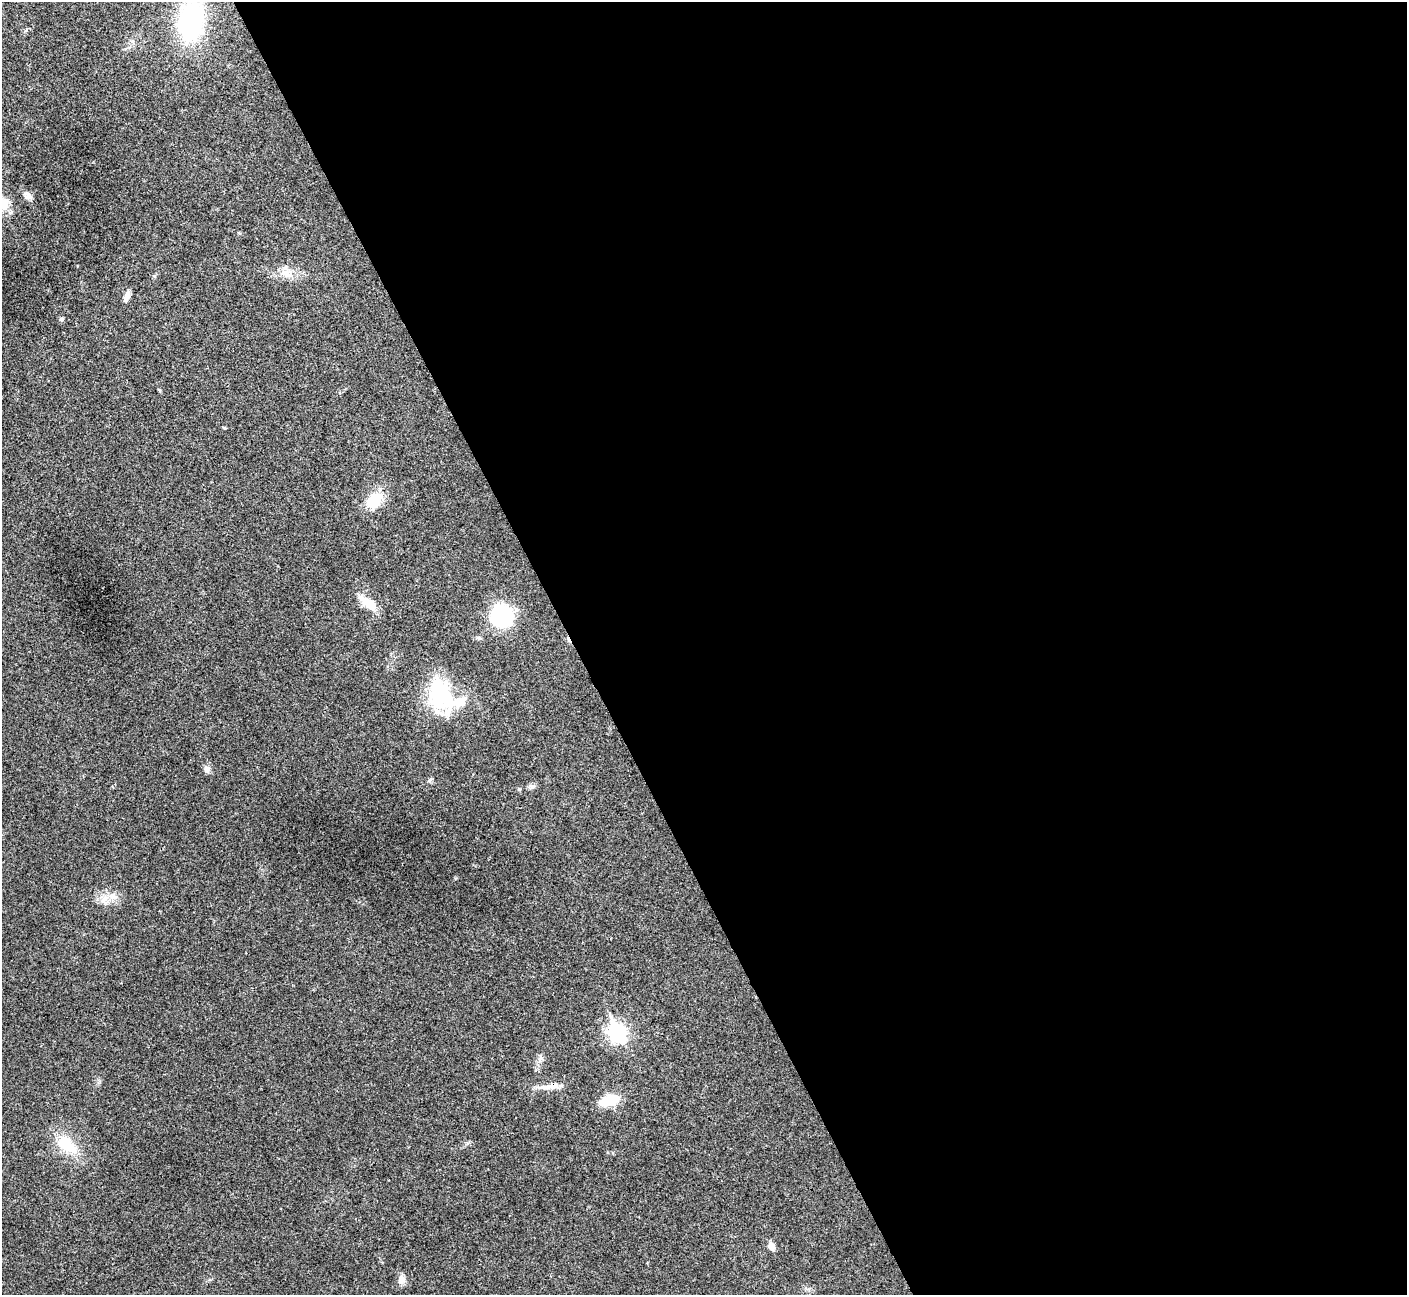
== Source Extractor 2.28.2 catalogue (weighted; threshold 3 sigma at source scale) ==
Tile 8 of 4 x 4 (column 4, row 2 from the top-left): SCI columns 4219-5623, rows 2744-4036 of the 5629 x 5617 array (HDU 1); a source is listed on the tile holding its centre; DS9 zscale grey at full resolution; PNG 1409 x 1297 px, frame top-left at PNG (2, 2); no overlay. Shown black and unused: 59% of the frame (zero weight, under 3 of 4 exposures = <1% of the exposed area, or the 3 px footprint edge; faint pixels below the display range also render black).
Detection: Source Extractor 2.28.2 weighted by HDU 2 'WHT'; one run over the whole footprint, this tile lists its part. Background 0.022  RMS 0.004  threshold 0.0179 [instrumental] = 3 sigma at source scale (4.5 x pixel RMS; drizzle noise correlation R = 1.50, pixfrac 1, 0.05/0.05 arcsec/px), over >= 5 px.
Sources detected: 23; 1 cosmic-ray / hot-pixel residue — not listed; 2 inside a brighter listed object's ellipse — not listed separately; the other 20 listed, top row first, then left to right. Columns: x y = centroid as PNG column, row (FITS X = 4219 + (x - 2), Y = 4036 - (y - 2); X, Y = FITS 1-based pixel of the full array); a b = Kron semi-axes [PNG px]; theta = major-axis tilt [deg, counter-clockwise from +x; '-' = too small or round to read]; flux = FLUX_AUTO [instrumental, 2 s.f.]
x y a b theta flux
191 21 30 19 81 72
28 196 10 9 - 1.7
3 204 15 13 -89 6.5
288 275 15 8 2 3.5
127 296 12 6 68 2.1
61 319 7 5 13 0.63
374 501 20 15 50 11
368 603 26 10 -36 6.5
502 616 16 16 - 47
440 694 41 28 -66 29
206 769 9 8 - 1.8
430 780 7 5 48 0.72
532 786 9 4 -9 0.91
113 896 11 9 -61 3
617 1033 9 7 -64 110
551 1086 28 7 6 4.1
609 1100 16 8 18 17
67 1145 34 18 -42 12
771 1246 10 7 -72 2.2
401 1280 12 11 - 2.2
Overlapping masked pixels (flux is a lower limit): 1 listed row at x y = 551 1086
Isophote crosses this tile's border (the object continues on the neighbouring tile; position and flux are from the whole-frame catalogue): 2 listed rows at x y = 191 21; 3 204
Unlisted compact peaks at least as high as the median listed source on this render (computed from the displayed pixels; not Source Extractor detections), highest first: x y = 99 1081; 224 428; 455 878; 519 789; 97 899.